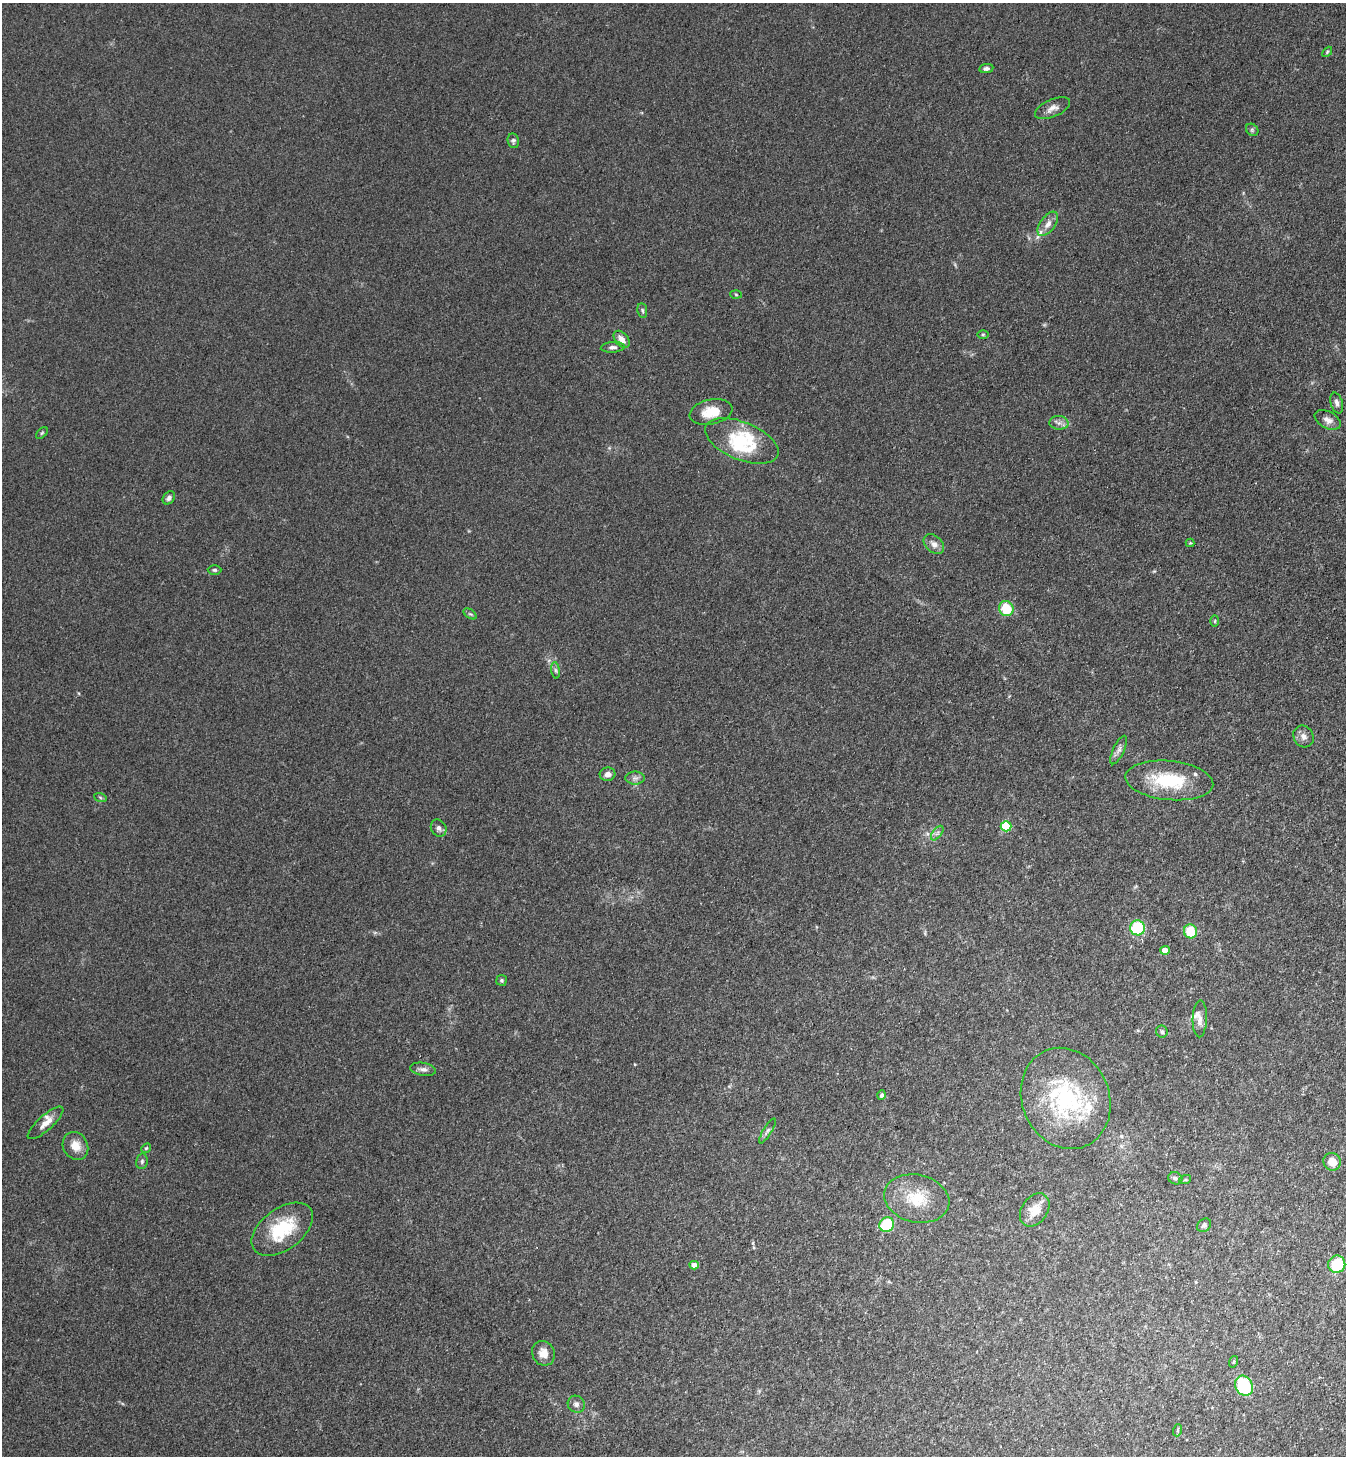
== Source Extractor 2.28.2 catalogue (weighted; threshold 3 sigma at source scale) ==
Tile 6 of 4 x 4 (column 2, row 2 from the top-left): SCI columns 1543-2886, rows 2945-4398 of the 5911 x 5888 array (HDU 1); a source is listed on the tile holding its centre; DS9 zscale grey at full resolution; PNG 1348 x 1458 px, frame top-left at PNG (2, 3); each listed source drawn as its Kron ellipse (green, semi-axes under 4 px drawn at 4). Shown black and unused: <1% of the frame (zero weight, under 3 of 4 exposures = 5% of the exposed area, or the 3 px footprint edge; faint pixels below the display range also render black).
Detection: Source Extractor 2.28.2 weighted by HDU 2 'WHT'; one run over the whole footprint, this tile lists its part. Background 0.176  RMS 0.0084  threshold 0.038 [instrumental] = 3 sigma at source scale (4.5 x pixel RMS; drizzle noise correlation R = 1.50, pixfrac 1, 0.05/0.05 arcsec/px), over >= 5 px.
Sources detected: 71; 1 inside a brighter object's white glare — neither listed nor drawn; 7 inside a brighter listed object's ellipse — not listed separately; the other 63 listed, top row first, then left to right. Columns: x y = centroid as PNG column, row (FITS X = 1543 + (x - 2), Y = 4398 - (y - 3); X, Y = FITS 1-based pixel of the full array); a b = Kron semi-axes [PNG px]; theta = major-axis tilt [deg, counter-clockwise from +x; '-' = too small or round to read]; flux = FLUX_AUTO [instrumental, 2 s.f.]
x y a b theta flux
1327 52 6 3 46 1
986 69 7 4 8 2.2
1052 108 19 8 24 6.1
1252 130 7 5 -45 1.7
513 141 7 5 -79 1.9
1048 224 14 7 53 6.4
736 294 5 3 - 0.9
642 310 7 4 -83 1.5
983 334 6 4 0 1
622 339 10 6 -50 6.2
613 347 12 5 4 2.9
1337 403 10 6 -75 3.1
711 412 22 12 11 19
1328 420 14 8 -28 5.4
1059 423 9 7 -2 3.8
42 433 7 4 45 1.3
742 441 39 19 -22 43
169 498 7 5 52 3
1190 543 4 4 - 0.82
934 544 11 8 -43 5.1
215 570 7 5 0 1.7
1006 609 8 7 - 26
470 614 7 4 -35 1.3
1215 621 6 3 89 0.99
556 670 8 4 -81 1.8
1303 736 11 9 -57 5.2
1119 750 15 5 65 3.6
607 774 8 6 12 4.8
635 778 10 6 0 3.3
1169 780 44 19 -6 48
100 797 6 4 -20 1.2
1006 826 5 5 - 56
439 828 9 7 -57 3.4
937 833 8 4 53 2.3
1137 928 7 7 - 47
1190 931 7 6 - 25
1165 950 5 4 - 9.5
501 980 5 5 - 1.6
1200 1019 18 7 88 5.7
1162 1032 6 6 - 2
423 1069 13 6 -9 3.5
882 1095 5 4 - 1.8
1066 1098 52 43 -67 110
45 1123 23 7 42 8
768 1131 14 4 59 2.6
75 1146 14 12 -61 10
146 1148 5 4 - 1.1
142 1161 8 5 76 1.9
1332 1162 9 8 - 11
1175 1178 7 6 - 2.4
1185 1180 6 3 18 1.1
917 1199 33 24 -13 33
1035 1210 18 13 55 14
887 1225 8 7 - 39
1204 1225 8 6 42 2.2
282 1229 35 20 37 46
1337 1264 9 8 - 33
694 1265 4 4 - 6.9
543 1353 13 11 -60 9.2
1233 1362 6 4 72 1.1
1244 1386 10 8 -63 56
576 1404 9 8 - 3.5
1178 1430 6 4 71 1.2